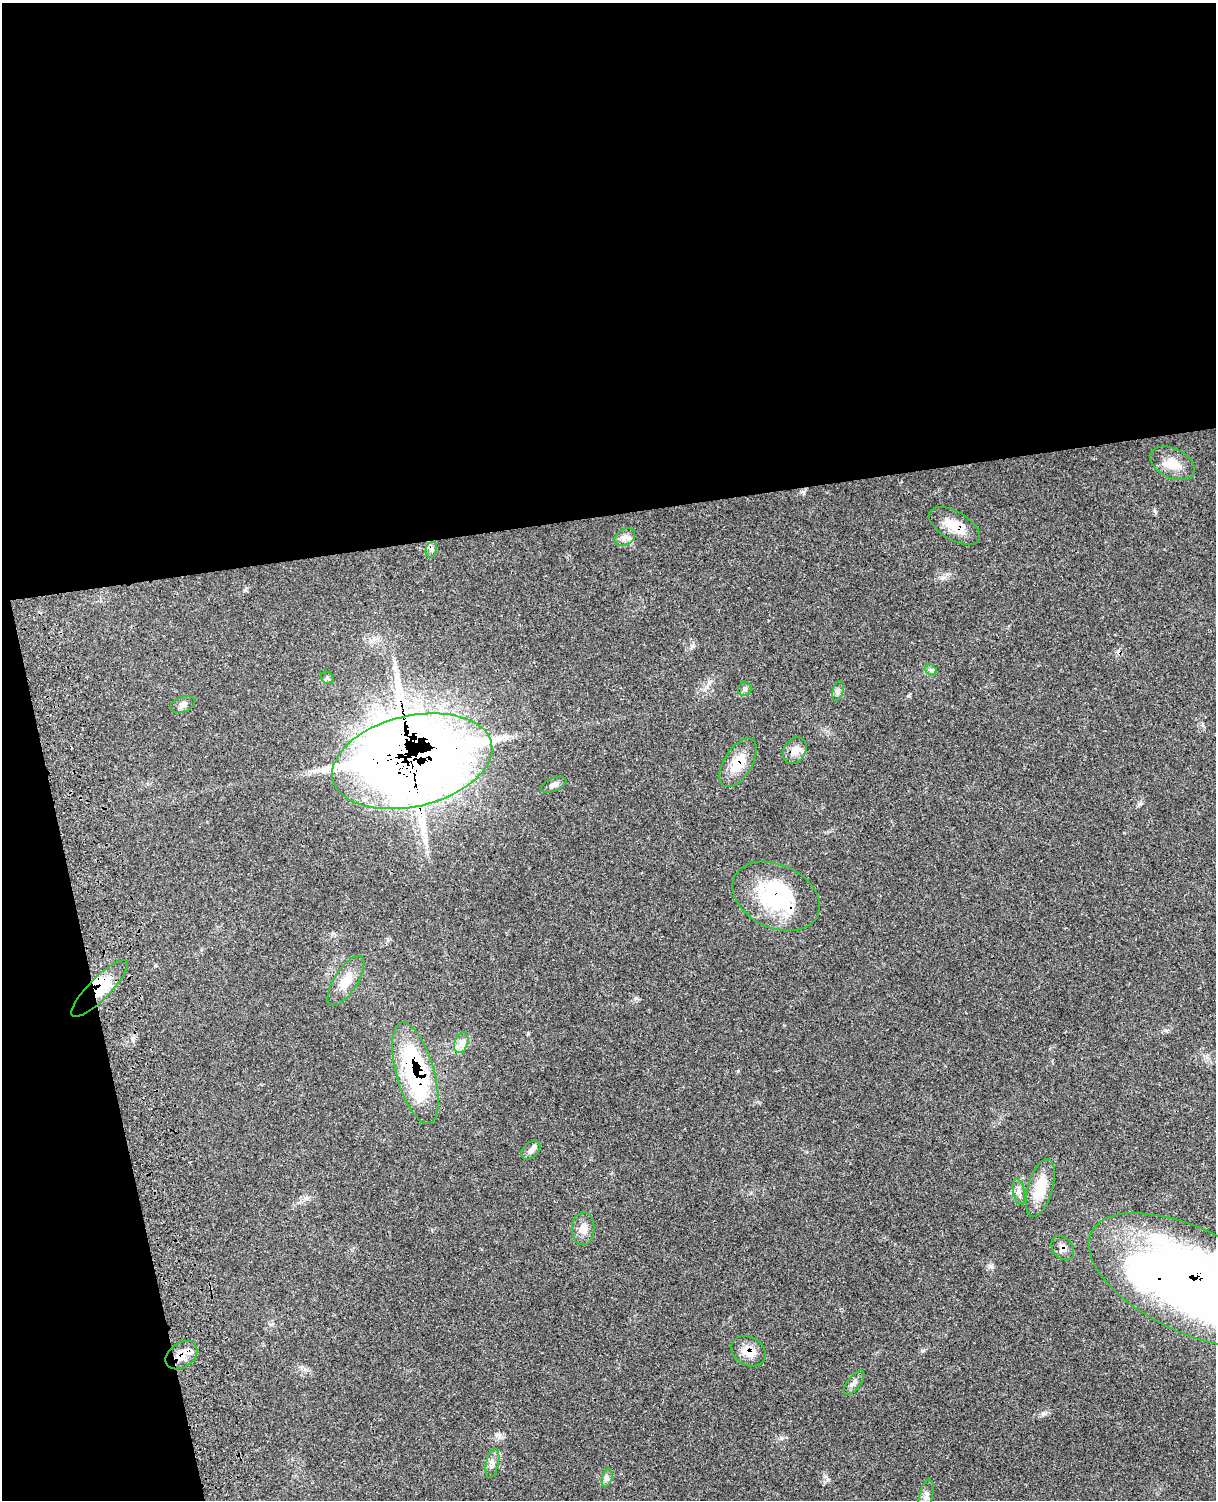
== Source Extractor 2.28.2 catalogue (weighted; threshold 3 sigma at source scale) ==
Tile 1 of 4 x 3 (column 1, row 1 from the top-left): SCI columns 130-1343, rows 3273-4770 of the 5102 x 4931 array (HDU 1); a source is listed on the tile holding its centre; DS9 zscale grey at full resolution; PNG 1218 x 1502 px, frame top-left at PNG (2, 3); each listed source drawn as its Kron ellipse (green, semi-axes under 4 px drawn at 4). Shown black and unused: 39% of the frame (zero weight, under 3 of 4 exposures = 6% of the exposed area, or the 3 px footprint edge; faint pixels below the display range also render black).
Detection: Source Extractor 2.28.2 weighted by HDU 2 'WHT'; one run over the whole footprint, this tile lists its part. Background 0.0975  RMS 0.0064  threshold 0.0286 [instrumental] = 3 sigma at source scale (4.5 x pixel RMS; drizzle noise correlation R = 1.50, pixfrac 1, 0.05/0.05 arcsec/px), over >= 5 px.
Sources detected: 36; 1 inside a brighter object's white glare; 1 cosmic-ray / hot-pixel residue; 1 long thin detection or spike segment (spike, bleed or trail) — neither listed nor drawn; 3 inside a brighter listed object's ellipse — not listed separately; the other 30 listed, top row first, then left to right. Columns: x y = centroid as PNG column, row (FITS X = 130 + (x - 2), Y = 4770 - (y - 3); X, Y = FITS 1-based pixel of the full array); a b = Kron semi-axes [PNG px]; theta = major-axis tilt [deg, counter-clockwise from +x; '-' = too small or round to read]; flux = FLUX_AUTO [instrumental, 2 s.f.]
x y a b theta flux
1173 463 24 14 -26 11
954 526 28 14 -31 14
625 537 11 8 30 3.3
431 550 8 5 72 1.8
931 670 6 5 - 1.3
327 678 7 5 -46 1.2
745 689 7 6 - 2
838 691 10 5 72 1.8
183 704 13 7 18 2.8
795 751 14 11 61 6.6
412 761 81 45 13 1300
738 763 27 14 58 14
553 785 14 6 22 2.3
776 896 46 31 -25 62
346 981 29 11 57 11
100 988 39 11 45 21
461 1043 10 6 72 3.5
415 1073 52 19 -74 92
531 1150 11 7 44 2.5
1040 1188 29 12 74 17
1019 1192 13 6 -79 2.8
583 1229 16 11 87 5.6
1063 1248 13 10 -53 3.8
1190 1280 110 52 -26 660
749 1351 18 14 -31 8.8
181 1355 17 12 36 9
854 1383 14 6 53 2.9
492 1463 15 6 78 3.1
607 1478 9 5 73 1.9
926 1496 16 6 76 3.4
Overlapping masked pixels (flux is a lower limit): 10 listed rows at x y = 954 526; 412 761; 738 763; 776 896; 100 988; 415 1073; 1063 1248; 1190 1280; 749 1351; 181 1355
Isophote crosses this tile's border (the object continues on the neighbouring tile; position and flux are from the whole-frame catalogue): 1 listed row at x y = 1190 1280
Unlisted compact peaks at least as high as the median listed source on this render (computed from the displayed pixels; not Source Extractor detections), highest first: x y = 991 1266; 738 1071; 1155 511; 922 1351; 1140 804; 828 1480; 692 646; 942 578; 498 1434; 245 590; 1165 1030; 709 683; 781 1438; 908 696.